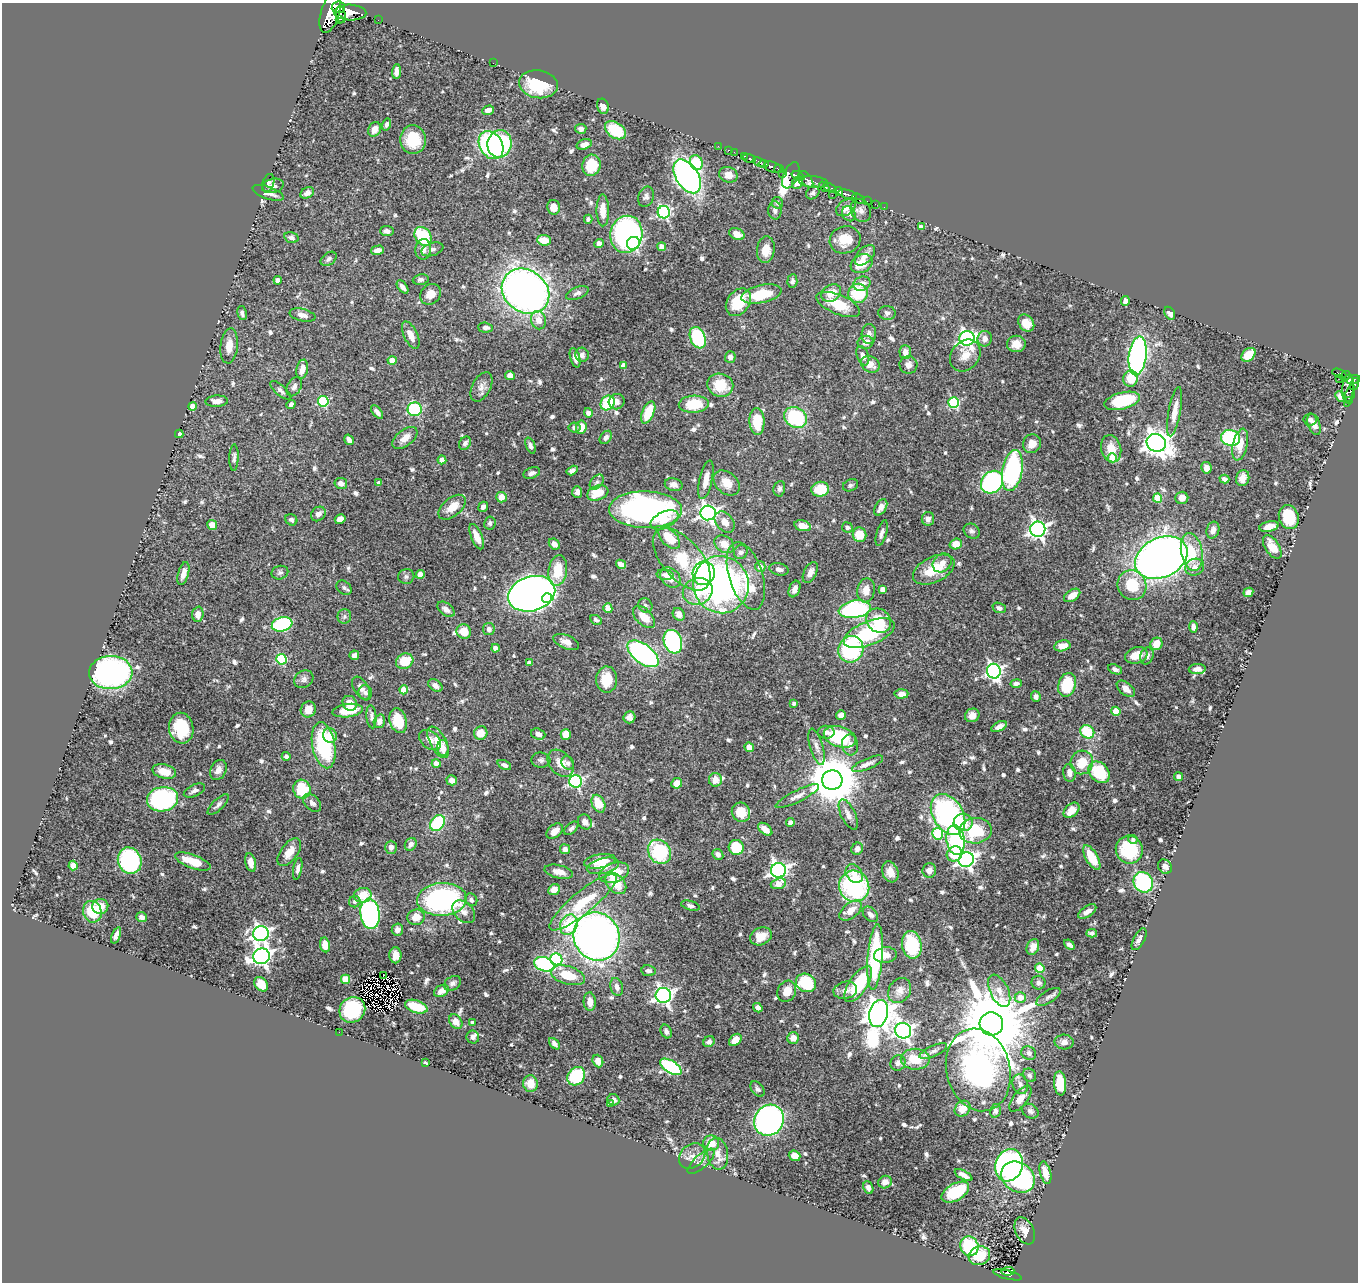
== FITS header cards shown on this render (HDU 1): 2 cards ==
NAXIS1  =                 1356
NAXIS2  =                 1280

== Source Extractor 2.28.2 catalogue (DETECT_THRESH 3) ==
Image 1356 x 1280 px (HDU 1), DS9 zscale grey, 1 PNG px = 1 image px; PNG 1360 x 1284 px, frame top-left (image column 1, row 1280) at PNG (2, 3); each listed source drawn as its Kron ellipse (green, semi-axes under 4 px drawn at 4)
Background 0.692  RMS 0.016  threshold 0.0471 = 3 sigma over >= 5 px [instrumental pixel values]
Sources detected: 721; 2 with non-positive FLUX_AUTO (blend fragments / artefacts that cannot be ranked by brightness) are neither listed nor drawn; of the other 719, the 500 brightest by FLUX_AUTO listed and drawn (219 fainter detections omitted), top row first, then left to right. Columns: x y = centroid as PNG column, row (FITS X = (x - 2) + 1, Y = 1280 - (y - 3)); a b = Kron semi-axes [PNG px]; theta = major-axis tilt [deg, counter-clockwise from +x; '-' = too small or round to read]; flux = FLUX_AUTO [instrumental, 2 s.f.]
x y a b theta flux
338 7 6 6 - 470
330 13 21 9 73 2400
350 13 16 8 -2 1500
341 14 9 4 -78 340
339 19 3 3 - 150
378 20 2 2 - 6.2
493 63 2 2 - 7.6
397 72 7 4 86 5.8
538 84 19 14 -9 56
603 106 8 5 -71 5.9
488 110 6 4 18 6.8
386 124 6 4 74 3.3
375 129 7 6 - 9.4
581 129 5 5 - 3.1
615 130 11 7 -34 41
413 140 14 13 - 38
499 144 14 12 81 130
584 144 8 5 18 6.8
491 145 15 11 -59 150
718 146 2 2 - 9.9
728 150 3 2 - 12
734 152 2 2 - 4.6
744 156 3 2 - 16
749 158 7 3 -17 43
759 162 7 3 -27 230
696 163 8 6 -66 40
764 164 5 4 - 410
591 165 11 9 77 31
773 167 9 5 -19 440
779 169 5 2 - 150
782 174 3 2 - 55
728 175 9 7 -19 9.7
791 175 14 7 67 250
687 176 19 11 -58 450
798 176 7 3 -22 160
806 179 9 5 -55 300
814 182 14 6 -6 170
268 183 9 5 70 3.3
797 183 7 5 55 8.2
273 186 11 7 11 4.3
824 187 6 4 -48 670
830 188 7 3 -28 210
839 191 4 3 - 160
268 193 16 6 -20 8
307 193 7 5 29 4.7
813 193 7 6 - 3.1
847 194 9 3 -15 390
832 195 2 2 - 26
646 197 10 7 71 3.9
858 198 6 3 -39 36
867 201 2 2 - 4.1
777 203 6 5 - 3.1
875 204 2 2 - 6.2
554 207 7 6 - 12
884 207 2 2 - 3.8
846 208 10 7 34 8.2
603 210 16 6 -89 15
775 210 9 6 -89 3.9
861 210 12 9 -59 6.2
664 212 6 6 - 190
849 214 8 6 -56 4.1
588 219 4 4 - 2.7
921 227 4 4 - 7.3
387 231 7 5 -5 4
626 234 19 16 79 220
737 234 8 5 -25 9.8
423 236 10 7 -56 55
291 237 7 5 -15 3.4
544 240 7 5 -4 16
845 240 15 13 19 22
599 243 4 4 - 5.8
633 243 7 6 - 160
662 247 4 4 - 12
423 249 10 7 86 7.3
432 249 11 6 19 3.9
378 250 6 4 15 7.6
766 250 13 9 83 16
865 255 12 7 46 7.5
329 259 9 6 36 3
862 264 11 8 29 19
278 280 4 4 - 6.5
421 280 8 5 8 3.8
792 281 7 5 86 3.5
862 284 9 7 23 7.1
403 287 7 4 -51 5.1
525 291 25 21 -36 680
577 293 12 6 22 4.3
831 293 10 8 30 15
858 293 9 9 - 50
431 294 11 9 45 12
761 294 20 9 12 33
1125 301 5 4 - 4.9
738 302 15 11 53 37
838 304 23 9 -23 32
242 313 7 4 -79 3.1
887 313 9 7 -12 3.7
1170 313 7 5 -59 6.1
302 315 13 6 -13 6.5
539 320 9 7 -72 9.7
1026 323 9 7 -53 15
485 328 7 5 -3 3.9
869 334 10 7 85 6.1
411 335 15 6 -65 10
698 338 11 7 -68 89
967 338 7 7 - 340
985 339 8 7 - 6.6
865 342 8 6 12 7.5
1016 344 9 8 - 10
229 346 17 8 85 12
905 352 7 6 - 7.4
582 355 7 6 - 3.5
965 355 17 14 50 15
1248 355 8 6 44 20
863 356 10 5 -69 5.7
1138 356 19 9 83 320
730 357 5 5 - 5.4
575 358 10 5 -75 5.4
392 361 4 4 - 13
870 364 10 8 -28 11
623 365 4 4 - 7.2
908 365 9 9 - 5.8
302 369 10 5 77 8
1339 373 7 3 -20 92
510 376 5 4 - 6.7
1345 376 5 2 - 24
1339 378 3 2 - 17
1131 379 8 7 - 19
1353 380 7 4 17 270
1354 384 6 3 73 240
720 385 13 11 -18 28
294 387 10 7 61 3.9
481 387 16 9 62 8.1
1348 388 14 6 85 310
281 390 13 5 -41 3.4
1340 396 6 4 -46 4.4
1349 396 11 4 72 110
217 401 11 5 3 7.1
323 401 5 5 - 84
1122 401 18 8 14 48
1349 401 3 2 - 15
617 402 8 7 - 5.7
608 403 8 6 50 47
954 403 5 5 - 92
291 404 5 3 - 3
694 404 15 8 3 36
192 406 4 4 - 11
415 409 7 7 - 81
377 412 8 4 -51 4.2
648 412 12 6 66 30
1175 412 25 6 80 13
588 413 4 4 - 4.8
796 417 12 10 -32 80
1310 419 6 6 - 3.3
757 421 13 7 -88 34
1314 424 11 6 -70 5.6
581 427 6 5 - 14
574 428 6 5 - 2.9
179 434 4 4 - 2.7
606 437 7 5 50 4.3
405 438 14 8 38 9.3
1231 438 9 8 - 120
349 440 5 4 - 4.3
465 443 7 5 59 3.8
1156 443 10 8 -28 1100
1032 444 9 9 - 10
1240 445 16 7 77 15
530 446 8 4 -68 4.2
1111 449 14 10 -75 15
234 458 13 4 88 3.5
1112 458 5 4 - 16
442 460 4 4 - 11
1206 468 6 5 - 6
572 470 6 4 31 3.7
1012 471 21 10 79 170
532 473 9 5 20 4
1243 478 8 6 73 10
1224 479 5 4 - 3.8
706 480 20 6 78 11
597 482 8 5 50 2.7
992 482 12 10 46 160
341 483 6 5 - 5.9
379 483 4 4 - 2.7
727 483 15 10 -40 14
674 485 9 6 -13 4.6
851 485 8 5 23 2.7
779 489 8 5 80 3.4
820 489 9 7 11 28
577 492 6 5 - 5
598 493 11 7 19 24
501 497 5 5 - 13
1158 498 5 4 - 36
1182 498 6 6 - 6.8
452 507 16 9 40 17
483 507 5 4 - 4.8
881 507 9 5 58 7.9
646 510 36 18 -1 320
708 513 7 7 - 380
318 514 8 6 44 5.6
1289 517 12 9 -71 34
340 519 5 4 - 8.1
928 519 7 6 - 5.1
291 520 6 5 - 2.8
664 520 15 8 25 15
725 522 12 8 -49 9.4
490 523 6 5 - 2.8
212 525 5 5 - 11
803 526 8 5 -14 11
1269 526 10 5 12 9.5
847 527 5 5 - 3
1038 529 7 7 - 430
1213 530 8 6 74 6
972 531 8 7 - 3.3
882 533 13 5 74 4.5
860 535 7 6 - 21
477 537 13 5 -67 13
669 538 13 7 -45 27
554 544 6 5 - 6.4
724 544 11 8 -33 14
956 544 6 5 - 12
1272 547 13 7 -57 15
741 552 7 6 - 3.9
1192 552 19 10 -79 28
1161 558 27 19 25 910
682 559 38 19 -49 56
942 563 10 8 45 7
621 564 5 4 - 5.8
760 567 5 5 - 7.2
1195 567 9 8 - 7.1
779 569 10 6 -14 4.8
558 570 15 9 81 30
934 570 22 12 26 28
810 572 11 6 63 7.1
183 573 12 5 74 8
280 573 8 6 14 3.2
704 573 12 11 - 170
420 574 4 4 - 10
665 575 8 5 -9 3.7
746 576 35 17 -72 42
406 577 8 7 - 3
670 577 11 8 -43 14
721 585 29 27 -69 360
1132 585 15 14 - 38
344 588 8 6 -39 3.1
794 589 8 5 69 6.4
882 589 4 4 - 6.6
866 590 12 9 79 11
698 591 15 13 22 36
1248 592 5 4 - 6.5
532 594 24 17 17 1500
1072 595 9 5 34 13
547 598 5 5 - 54
645 606 7 6 - 2.8
608 608 5 4 - 12
999 608 7 5 -22 3.7
446 609 10 6 -37 6.6
855 609 16 8 10 140
198 614 7 6 - 8.9
679 614 7 5 -55 7.8
344 616 7 7 - 2.8
644 617 13 8 -45 15
596 620 6 4 -30 3.1
879 621 13 11 -42 34
282 624 10 7 16 140
1193 627 5 4 - 5.2
489 629 6 6 - 4.5
464 631 7 7 - 16
869 633 27 12 21 79
566 642 13 6 -22 7.2
673 642 12 9 -71 130
1156 644 6 6 - 14
1062 646 8 5 12 9.9
495 648 4 4 - 8.2
851 649 13 12 - 120
643 654 18 9 -37 210
354 655 5 5 - 3.8
1136 655 11 8 16 16
1147 656 9 6 75 5.2
282 659 5 5 - 86
405 661 9 7 28 26
529 663 4 4 - 6
1115 669 7 4 -25 3.2
1197 669 8 5 4 6.9
994 671 7 7 - 300
111 673 21 16 2 300
304 679 10 8 35 4.3
607 679 13 10 -89 26
1016 684 6 4 8 3
435 685 8 5 -37 4.5
1067 685 12 8 73 48
361 688 13 7 -57 6.1
1126 689 10 6 -39 8
404 690 4 4 - 22
365 693 7 6 - 3.6
901 694 7 4 4 6.7
1036 697 5 4 - 4.5
350 703 8 7 - 10
794 703 4 3 - 3.3
308 710 8 7 - 12
348 711 15 6 7 23
1116 711 4 4 - 26
841 715 5 4 - 8
972 715 7 6 - 6.8
371 717 12 5 -85 3.5
629 717 6 6 - 5.5
379 721 7 5 71 5.9
398 721 13 8 -73 25
999 726 8 4 26 6.1
181 728 15 12 -80 42
826 732 8 6 0 4.3
1087 732 7 6 - 42
481 733 7 6 - 14
538 734 7 5 -20 6
566 734 5 5 - 13
330 735 7 6 - 12
840 737 16 10 -17 70
430 740 12 8 -38 7.4
438 742 17 8 -62 20
324 745 23 11 -79 82
850 745 10 8 -82 4.9
749 747 5 4 - 10
816 747 19 6 -74 6.2
443 748 8 6 -85 6.8
286 756 4 4 - 3.8
541 760 9 7 -5 3.4
1082 762 12 11 - 24
561 763 15 11 -48 13
568 763 7 6 - 2.9
436 764 4 4 - 9.5
868 764 17 5 23 5.6
504 765 7 4 -27 3.8
218 770 10 7 63 7.4
164 771 12 7 -14 16
1099 772 12 9 -47 50
1069 773 9 6 -83 7
1179 777 4 4 - 5.3
452 780 5 5 - 6.7
715 780 7 6 - 9.9
832 780 10 10 - 5700
576 781 6 6 - 190
677 783 5 5 - 13
302 789 9 8 - 40
194 791 11 6 24 4.2
797 796 24 6 26 7.7
163 799 16 12 10 160
312 803 10 7 -44 4.6
598 804 9 6 -65 23
218 805 13 5 44 4
1071 810 9 6 42 13
741 812 10 9 - 17
848 814 16 7 -64 6.5
948 814 22 15 -59 210
585 822 8 6 -56 7.2
790 822 4 4 - 6
963 822 9 8 - 17
437 823 9 6 51 66
571 828 8 5 40 3.5
765 829 8 5 -40 9.3
555 831 9 6 42 9.3
975 831 16 12 7 65
938 834 6 5 - 78
1133 839 4 4 - 2.7
956 840 15 9 -82 120
411 844 7 5 58 5
391 847 6 5 - 4.9
736 847 7 7 - 35
565 849 5 5 - 5.1
857 849 6 5 - 4.3
1129 850 14 13 - 47
289 852 16 8 54 15
659 852 13 10 -52 80
718 854 6 5 - 3.8
955 854 8 7 - 26
1092 857 14 6 -60 26
966 860 8 7 - 370
130 861 13 11 -66 120
193 861 19 6 -20 26
600 861 16 7 10 26
251 862 9 5 -77 8.6
73 865 5 4 - 12
603 866 16 7 13 12
1165 867 7 6 - 4.8
298 869 11 4 80 4.2
779 870 7 7 - 410
929 870 7 7 - 6.9
559 872 14 6 -13 9.6
890 872 11 8 -70 9.2
614 873 15 9 20 32
854 874 10 7 -56 7.9
1143 882 10 9 - 100
616 883 12 8 -48 25
778 884 8 5 18 13
854 886 16 15 - 150
554 890 6 5 - 9.8
363 895 9 7 14 19
442 899 25 16 3 220
471 900 6 5 - 3.5
355 902 6 5 - 2.9
583 902 42 11 39 50
100 906 8 7 - 15
690 906 9 4 -15 3.1
851 910 13 7 39 13
92 912 11 9 -73 33
464 912 13 9 -44 6.9
1087 912 10 5 35 5.5
370 914 15 9 -83 240
870 914 9 6 -45 6
141 917 6 4 -21 4.5
416 917 8 7 - 16
569 925 10 8 63 47
397 930 6 6 - 5.1
261 933 8 7 - 370
1092 933 5 4 - 3
116 935 8 4 69 4.7
597 936 24 22 -67 870
761 936 11 8 25 14
1139 939 12 5 62 4.8
325 945 7 5 -80 12
912 945 14 9 -79 57
1069 945 6 3 -39 3
1033 947 8 6 67 8.1
395 955 8 6 -89 9.3
885 955 11 7 6 9.4
261 956 8 7 - 480
875 957 33 7 85 140
556 959 6 6 - 110
544 964 10 7 -19 150
1040 968 4 4 - 35
648 971 7 5 -8 3.5
383 975 3 2 - 150
568 975 17 9 -16 28
345 979 4 4 - 36
453 983 9 6 34 3.8
806 983 10 9 - 73
1039 983 7 6 - 3.2
261 984 8 6 -52 17
858 984 21 9 56 59
617 987 9 6 -71 5.6
845 990 12 8 11 7.5
441 991 8 5 26 6.2
787 991 11 9 63 13
900 991 13 10 57 8.4
999 991 17 9 -64 12
663 995 8 7 - 390
1020 997 5 5 - 12
1048 997 14 6 32 4.1
590 1002 9 6 -87 9.8
416 1007 11 6 -18 36
758 1008 5 4 - 4.1
352 1010 13 12 - 79
879 1013 13 9 76 1700
456 1022 8 6 -53 10
473 1023 4 4 - 5.2
991 1024 12 11 - 15000
666 1031 7 5 -63 3.4
903 1031 8 7 - 420
339 1032 2 2 - 30
473 1037 6 6 - 3.4
793 1038 6 6 - 8.1
735 1040 7 5 44 10
709 1042 6 5 - 4.1
1064 1042 9 7 -2 5.6
554 1044 7 4 -46 4
933 1051 15 5 25 4.4
1029 1053 7 6 - 4.2
915 1059 14 10 0 26
598 1061 6 5 - 8.1
425 1063 4 3 - 3
898 1063 8 7 - 5
671 1067 12 6 -32 100
978 1070 42 32 -77 430
1029 1075 7 6 - 2.9
576 1076 10 8 50 52
1060 1083 12 6 -85 34
530 1084 8 7 - 15
1020 1084 10 7 -73 4.9
757 1089 9 5 -52 2.7
1020 1099 15 7 52 11
613 1100 6 5 - 4.1
611 1104 4 3 - 5
963 1109 9 7 45 10
995 1111 7 5 75 3.5
1030 1111 9 6 -30 3.5
769 1120 16 14 55 320
711 1143 8 7 - 16
718 1154 16 10 -81 12
692 1156 14 11 43 10
795 1156 6 5 - 8.5
701 1161 17 6 42 6.1
1009 1165 16 13 71 330
1045 1173 11 5 -75 12
964 1175 10 4 -28 7.5
1018 1177 18 14 -36 170
885 1182 7 6 - 6.8
868 1188 7 4 -67 3.8
955 1192 15 8 29 50
1025 1231 14 9 -64 9.8
969 1246 10 9 - 56
979 1256 11 9 18 35
1008 1271 7 3 5 43
1007 1275 15 4 -14 160
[219 fainter detections neither listed nor drawn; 2 non-positive-flux detections neither listed nor drawn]